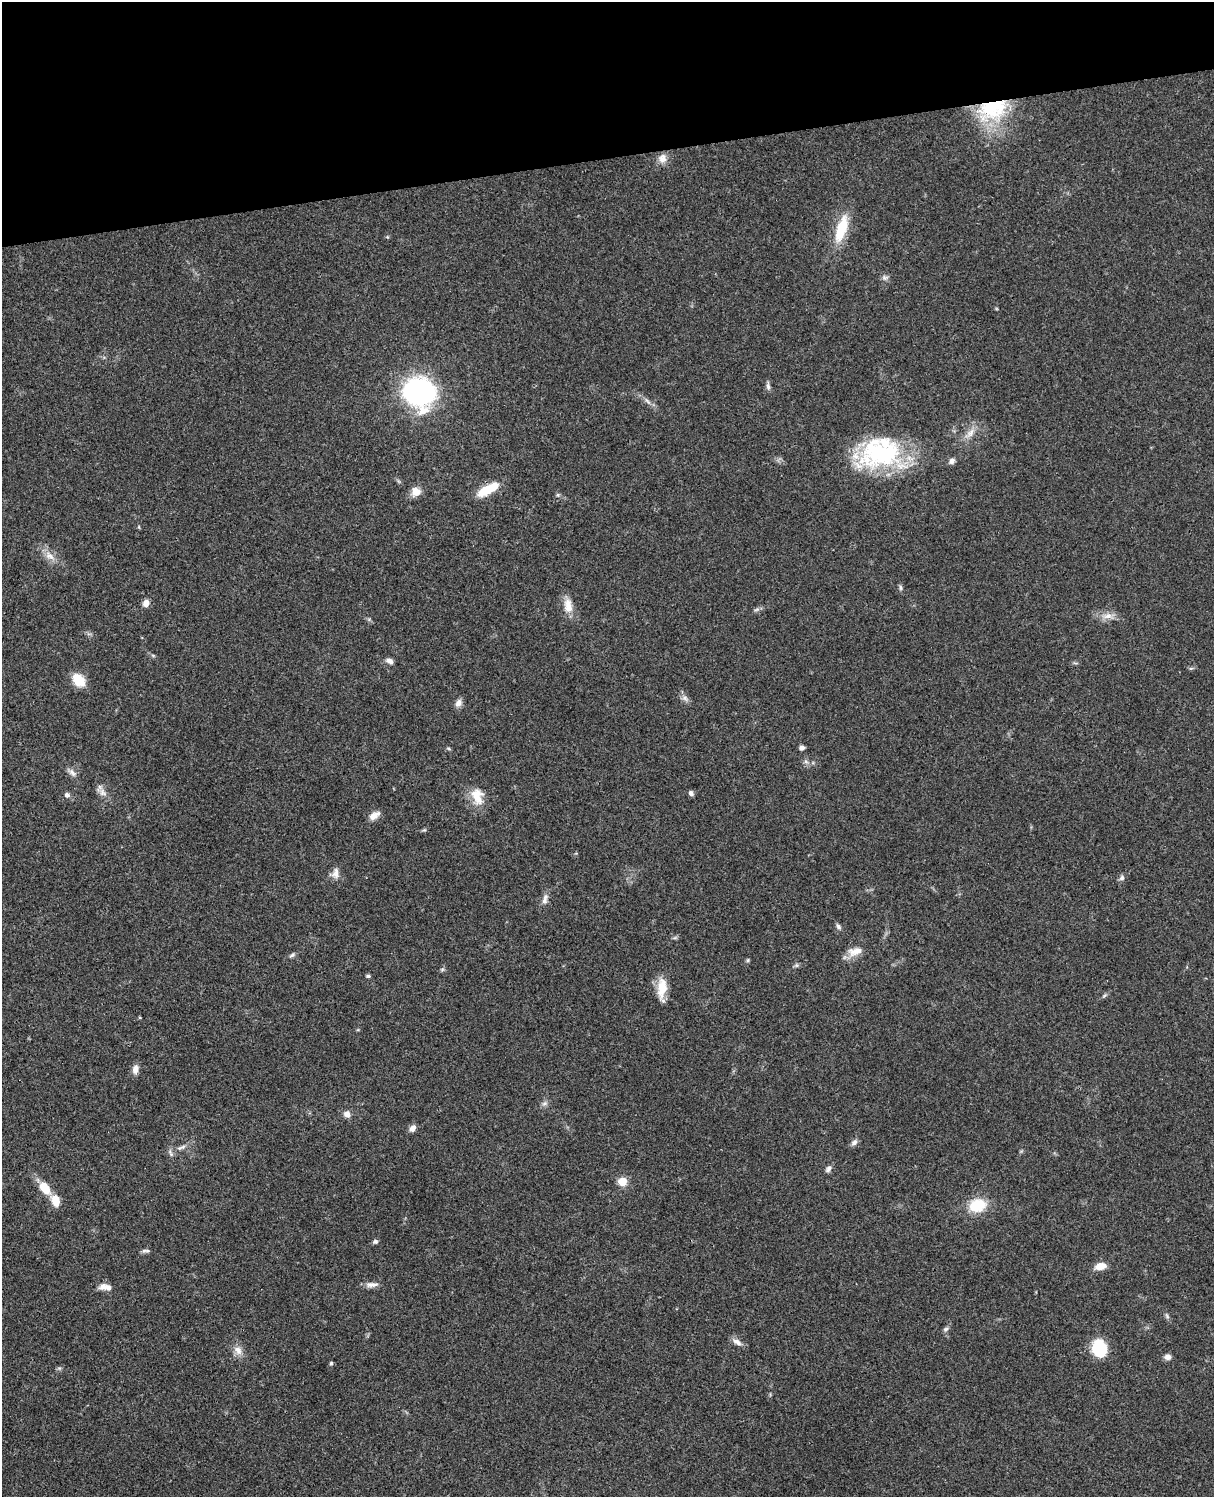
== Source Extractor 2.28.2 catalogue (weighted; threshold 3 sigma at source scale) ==
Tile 3 of 4 x 3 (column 3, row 1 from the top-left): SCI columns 2545-3756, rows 3268-4762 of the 5086 x 4926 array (HDU 1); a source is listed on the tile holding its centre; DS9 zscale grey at full resolution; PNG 1216 x 1499 px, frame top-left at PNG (2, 2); no overlay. Shown black and unused: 10% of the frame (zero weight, under 3 of 4 exposures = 6% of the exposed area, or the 3 px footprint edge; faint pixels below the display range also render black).
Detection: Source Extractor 2.28.2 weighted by HDU 2 'WHT'; one run over the whole footprint, this tile lists its part. Background 0.0781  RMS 0.0059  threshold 0.0264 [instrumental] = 3 sigma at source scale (4.5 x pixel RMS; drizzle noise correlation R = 1.50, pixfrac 1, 0.05/0.05 arcsec/px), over >= 5 px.
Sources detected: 72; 1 inside a brighter listed object's ellipse — not listed separately; the other 71 listed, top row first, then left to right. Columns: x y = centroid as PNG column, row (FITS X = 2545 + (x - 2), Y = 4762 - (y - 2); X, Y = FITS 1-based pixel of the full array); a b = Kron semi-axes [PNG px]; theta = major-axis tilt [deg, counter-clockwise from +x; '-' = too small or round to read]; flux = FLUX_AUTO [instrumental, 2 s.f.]
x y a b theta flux
992 109 41 27 17 45
662 158 13 11 71 4.5
841 229 35 12 73 19
885 278 9 6 4 1.7
768 386 11 5 -86 1.7
419 392 18 16 -19 200
647 401 13 3 -45 1.9
970 433 16 9 54 5.3
881 453 50 37 2 75
952 461 8 6 55 2.3
488 489 27 9 28 15
416 492 12 11 - 5.2
558 495 6 4 -45 0.89
139 527 5 3 - 0.57
50 556 16 9 -38 5.5
900 588 8 4 -89 1.1
146 603 7 6 - 4
568 605 20 11 -80 7.3
757 609 9 4 19 1.2
1108 616 16 8 6 5
390 661 9 6 -27 2.3
1191 668 6 4 18 0.81
78 680 14 10 -47 13
685 698 10 7 -54 2.4
458 703 10 7 63 3.1
448 748 6 4 -19 0.75
802 748 6 5 - 2
806 762 6 4 -19 1.2
72 773 13 6 -43 2.6
103 792 13 9 -52 3.6
691 793 7 6 - 1.5
67 795 7 6 - 1.8
477 796 24 15 -72 11
374 815 14 7 34 4.1
424 830 6 4 39 0.81
335 873 15 9 80 3.6
1122 878 7 7 - 1.6
545 899 17 7 78 3.3
838 926 8 5 -52 1.5
855 951 20 10 14 6.4
292 955 8 5 31 1.4
748 960 6 4 72 0.75
797 965 6 4 -90 0.95
442 970 6 4 20 0.88
368 976 5 4 - 1
662 989 29 11 88 11
1104 996 6 4 20 0.86
135 1069 11 7 77 3.7
544 1103 8 6 18 1.8
347 1114 7 7 - 3.6
413 1128 8 6 54 3
854 1142 9 7 36 2.1
181 1147 15 5 21 3.1
828 1169 9 7 45 2
622 1181 5 5 - 19
45 1188 15 9 -51 11
56 1201 12 8 -71 9.1
977 1205 15 11 14 21
375 1241 7 5 2 1.3
145 1251 11 5 4 1.5
1100 1266 14 8 12 5.7
371 1285 14 7 -4 3.2
103 1287 11 9 19 3.5
1167 1316 9 4 -55 1.2
946 1329 8 5 39 1.4
737 1342 14 8 -31 3.1
1099 1348 15 12 -80 28
238 1350 13 9 -60 4.6
1167 1357 8 7 - 2.6
331 1363 5 4 - 0.88
59 1368 7 4 -18 0.9
Overlapping masked pixels (flux is a lower limit): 2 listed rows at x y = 992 109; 488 489